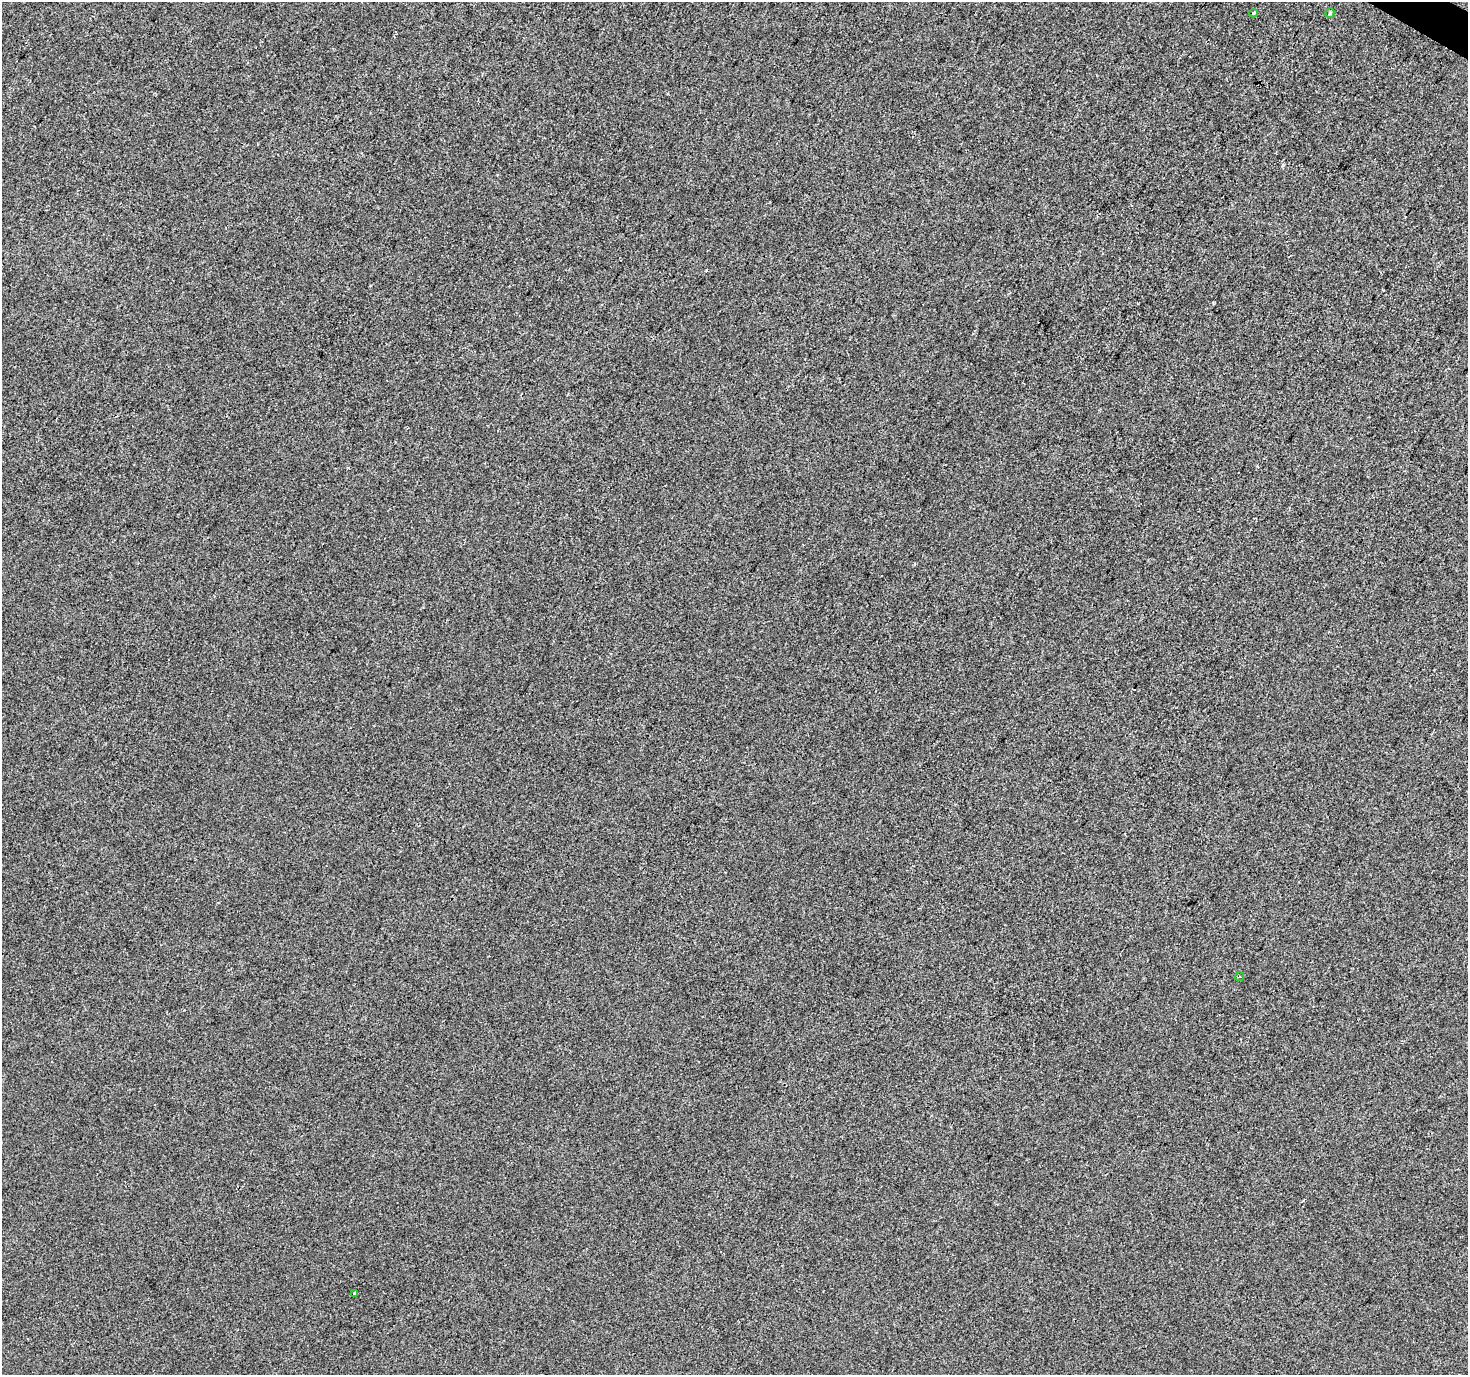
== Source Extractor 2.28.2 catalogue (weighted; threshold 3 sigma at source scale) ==
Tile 10 of 4 x 4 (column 2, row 3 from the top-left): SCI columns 1472-2937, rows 1631-3003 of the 5869 x 5942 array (HDU 1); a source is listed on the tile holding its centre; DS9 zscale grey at full resolution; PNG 1470 x 1377 px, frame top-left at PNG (2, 2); each listed source drawn as its Kron ellipse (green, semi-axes under 4 px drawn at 4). Shown black and unused: <1% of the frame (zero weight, under 2 of 3 exposures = <1% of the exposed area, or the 3 px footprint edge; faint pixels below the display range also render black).
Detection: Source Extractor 2.28.2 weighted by HDU 2 'WHT'; one run over the whole footprint, this tile lists its part. Background 0.00154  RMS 0.0057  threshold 0.0256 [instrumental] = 3 sigma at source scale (4.5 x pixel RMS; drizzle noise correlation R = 1.50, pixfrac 1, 0.0396/0.0396 arcsec/px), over >= 5 px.
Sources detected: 5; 1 cosmic-ray / hot-pixel residue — neither listed nor drawn; the other 4 listed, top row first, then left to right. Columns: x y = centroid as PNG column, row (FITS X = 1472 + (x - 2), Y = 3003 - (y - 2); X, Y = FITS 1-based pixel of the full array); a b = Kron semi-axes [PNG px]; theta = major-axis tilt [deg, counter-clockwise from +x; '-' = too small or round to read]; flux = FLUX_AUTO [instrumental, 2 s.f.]
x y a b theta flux
1253 13 4 3 - 1.9
1330 13 4 4 - 0.75
1240 977 4 3 - 0.78
354 1293 3 3 - 1.1